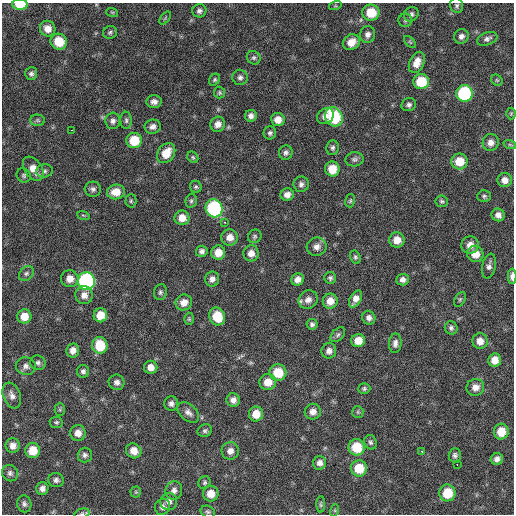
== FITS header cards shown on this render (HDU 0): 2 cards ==
NAXIS1  =                  512 / Axis length
NAXIS2  =                  512 / Axis length

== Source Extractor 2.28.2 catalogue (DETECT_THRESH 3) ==
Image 512 x 512 px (HDU 0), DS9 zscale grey, 1 PNG px = 1 image px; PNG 516 x 516 px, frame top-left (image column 1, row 512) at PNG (2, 3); each listed source drawn as its Kron ellipse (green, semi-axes under 4 px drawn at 4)
Background 168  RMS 13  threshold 40.4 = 3 sigma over >= 5 px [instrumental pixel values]
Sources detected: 159; all 159 listed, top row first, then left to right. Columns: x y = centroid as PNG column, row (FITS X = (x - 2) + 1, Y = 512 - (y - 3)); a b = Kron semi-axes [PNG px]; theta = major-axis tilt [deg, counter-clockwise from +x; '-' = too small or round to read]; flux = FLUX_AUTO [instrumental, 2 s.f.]
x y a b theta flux
20 5 8 5 -2 19000
335 6 6 4 17 1200
457 6 7 6 - 2100
199 11 7 6 - 3100
112 12 6 3 -18 1200
371 13 8 8 - 22000
411 14 8 7 - 2900
165 18 7 4 53 1400
405 20 7 6 - 2100
48 29 8 7 - 7800
110 32 7 6 - 2000
367 34 8 7 - 4300
461 36 7 7 - 3500
487 39 10 6 21 3400
59 42 8 8 - 20000
351 42 9 7 33 10000
410 42 7 4 -45 1400
254 58 7 6 - 2100
417 62 11 7 66 8500
31 74 6 6 - 2600
240 77 8 7 - 2900
215 80 6 5 - 1600
497 80 6 5 - 1300
421 82 8 7 - 30000
220 93 6 5 - 1500
464 93 8 8 - 88000
154 102 7 6 - 4100
409 105 7 6 - 2700
511 113 6 5 - 1100
251 116 6 6 - 4000
325 116 9 7 33 4900
334 117 10 8 -59 55000
37 120 7 5 -2 1800
126 120 8 5 -90 2200
278 120 7 6 - 8300
113 121 8 7 - 3500
218 124 8 7 - 5700
153 127 8 7 - 4100
72 130 3 2 - 4000
270 133 6 6 - 2300
134 140 8 7 - 23000
491 142 8 8 - 5700
510 145 6 4 -19 1400
333 148 7 6 - 2400
166 153 11 8 53 15000
286 153 7 6 - 2900
193 157 6 5 - 1400
354 159 9 7 9 2800
459 161 8 8 - 16000
33 169 13 8 -55 9100
332 169 7 7 - 16000
44 171 8 6 7 2800
24 175 7 6 - 2000
505 180 7 7 - 5700
301 184 8 7 - 3300
196 187 6 5 - 1700
93 189 8 7 - 3100
116 192 9 7 7 12000
287 195 7 6 - 5100
484 196 6 6 - 1800
131 201 7 5 87 1500
191 201 7 5 75 1900
350 201 7 5 75 1400
442 201 6 6 - 1800
214 208 9 8 - 110000
83 215 6 4 -18 1100
498 215 6 6 - 4700
182 218 7 7 - 9200
225 222 2 2 - 3900
255 236 7 6 - 1900
230 237 8 8 - 7400
397 240 8 7 - 9100
470 245 9 8 - 7300
317 247 10 9 - 5900
202 251 6 5 - 3200
218 253 7 7 - 10000
251 253 8 7 - 6600
475 254 8 8 - 12000
355 257 7 5 -63 1700
489 266 12 6 78 3800
26 273 8 6 44 2500
512 276 7 3 90 5300
330 278 6 6 - 2000
70 279 9 8 - 7900
212 279 7 7 - 4400
298 279 6 6 - 5900
403 280 6 6 - 3800
86 281 9 8 - 190000
160 292 8 6 76 2300
84 295 9 8 - 5800
355 299 9 5 60 6200
460 299 8 5 63 1600
308 300 10 9 - 6000
330 301 7 7 - 8900
184 302 8 8 - 8000
100 315 7 7 - 12000
24 316 7 7 - 11000
217 316 9 8 - 24000
369 318 7 6 - 3700
189 319 6 5 - 1300
312 324 5 5 - 2400
451 328 7 6 - 2400
338 335 9 5 45 2200
358 341 7 6 - 11000
480 341 8 7 - 7600
395 343 10 6 86 3700
100 345 8 7 - 27000
73 350 7 6 - 6000
329 351 7 7 - 4500
495 360 7 6 - 10000
38 363 8 7 - 2800
26 366 10 9 - 4300
151 367 6 6 - 6900
83 371 6 6 - 2600
278 373 8 8 - 23000
117 382 8 7 - 4000
268 382 8 8 - 12000
475 387 9 8 - 6600
364 389 6 5 - 1800
12 396 13 8 -68 5300
233 400 7 6 - 4900
171 404 7 7 - 3400
60 410 6 5 - 1400
188 412 13 8 -42 4800
313 412 8 8 - 5900
358 412 6 5 - 1400
256 414 7 7 - 12000
56 422 6 5 - 1700
205 431 7 6 - 2000
501 432 8 7 - 15000
78 433 8 7 - 7100
371 442 7 6 - 2200
13 446 7 7 - 5900
357 447 8 8 - 25000
33 451 7 7 - 16000
134 451 8 7 - 8800
230 451 9 8 - 5700
422 452 3 2 - 3000
85 455 7 7 - 3000
455 455 7 6 - 2600
497 459 6 6 - 3800
320 463 7 6 - 4400
457 465 3 2 - 3000
359 468 8 8 - 21000
10 473 8 8 - 3000
56 480 8 7 - 3200
204 483 6 5 - 1800
42 488 6 6 - 4100
174 490 9 8 - 4400
136 492 5 5 - 1200
447 493 8 8 - 22000
211 494 8 7 - 9700
169 501 9 8 - 4700
24 504 8 7 - 2900
321 504 8 4 90 1500
162 507 8 7 - 3500
335 510 6 4 73 1200
208 512 7 6 - 1900
82 513 8 4 12 1800
At the frame edge (FLAGS 8, measured only in part): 3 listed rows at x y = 20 5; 512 276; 82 513